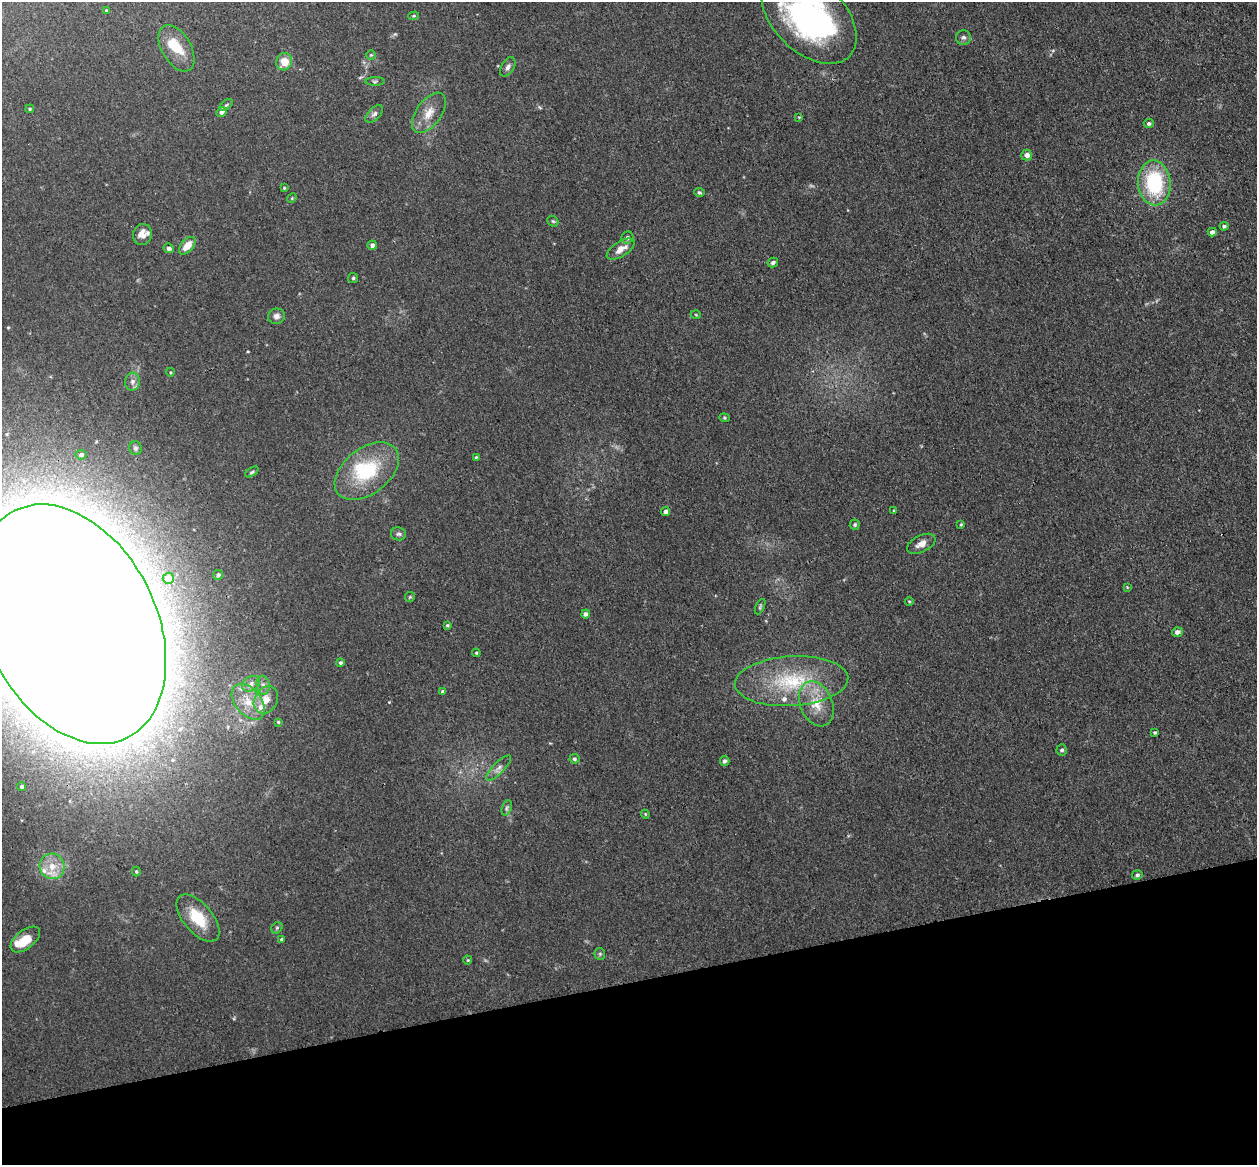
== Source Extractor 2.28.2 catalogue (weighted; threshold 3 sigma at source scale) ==
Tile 14 of 4 x 4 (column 2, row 4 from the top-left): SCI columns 1314-2568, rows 155-1317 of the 5135 x 5078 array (HDU 1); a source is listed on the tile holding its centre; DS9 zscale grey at full resolution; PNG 1259 x 1167 px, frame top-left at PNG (2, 2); each listed source drawn as its Kron ellipse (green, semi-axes under 4 px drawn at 4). Shown black and unused: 16% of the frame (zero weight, under 3 of 4 exposures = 6% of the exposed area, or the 3 px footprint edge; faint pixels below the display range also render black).
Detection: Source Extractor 2.28.2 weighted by HDU 2 'WHT'; one run over the whole footprint, this tile lists its part. Background 0.0396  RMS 0.0045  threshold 0.0201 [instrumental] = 3 sigma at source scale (4.5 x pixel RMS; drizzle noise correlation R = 1.50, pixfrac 1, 0.05/0.05 arcsec/px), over >= 5 px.
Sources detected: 91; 1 too faint to see at this stretch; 1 inside a brighter object's white glare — neither listed nor drawn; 4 inside a brighter listed object's ellipse — not listed separately; the other 85 listed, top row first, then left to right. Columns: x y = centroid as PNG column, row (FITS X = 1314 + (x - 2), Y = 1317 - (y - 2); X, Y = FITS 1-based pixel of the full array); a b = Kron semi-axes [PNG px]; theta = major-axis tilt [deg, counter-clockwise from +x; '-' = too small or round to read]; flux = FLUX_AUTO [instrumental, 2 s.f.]
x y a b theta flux
106 10 3 3 - 0.38
414 16 5 4 - 0.53
809 17 56 35 -44 110
963 37 7 7 - 1.4
176 48 25 14 -60 11
371 55 4 4 - 0.58
284 62 9 8 - 6.7
508 67 10 6 59 1.6
375 81 9 4 0 0.8
226 105 8 4 36 0.73
30 109 4 4 - 0.58
221 112 5 4 - 1.7
429 113 23 12 54 7
374 114 11 6 44 1.4
799 117 4 4 - 0.39
1149 123 5 4 - 1.1
1027 155 5 5 - 2.2
1154 183 22 16 -85 35
284 188 4 4 - 0.43
699 192 5 4 - 0.73
292 198 5 4 - 0.46
553 221 6 5 - 0.75
1224 226 4 4 - 0.87
1212 232 4 4 - 2.1
142 234 10 9 - 3.9
627 237 6 5 - 1.3
372 245 4 4 - 1.5
187 246 10 6 48 5.6
169 248 5 5 - 1.6
621 249 16 7 32 4.7
773 263 5 4 - 0.95
353 278 5 5 - 0.72
696 315 5 3 - 0.39
276 316 8 7 - 2
170 372 4 3 - 0.44
132 382 9 7 81 2.1
724 418 5 4 - 0.59
135 448 7 6 - 1.1
81 455 5 5 - 1.3
476 457 4 3 - 0.46
367 471 36 22 38 30
252 472 7 4 34 0.81
894 510 3 3 - 0.38
666 511 4 4 - 2.3
961 524 4 4 - 0.54
855 525 5 5 - 0.76
399 534 8 6 -8 1.2
921 544 15 8 27 3.4
218 575 5 4 - 1.4
168 578 6 5 - 3.5
1127 587 4 4 - 0.37
410 597 5 5 - 0.57
909 601 4 3 - 0.39
760 607 8 4 64 0.73
586 614 4 4 - 1.4
71 624 127 85 -63 6700
447 625 4 3 - 0.52
1177 632 5 4 - 1.9
476 653 4 4 - 0.53
340 663 4 4 - 0.83
792 681 57 25 4 35
251 684 10 7 31 2.3
263 685 9 6 -80 2.2
442 691 3 3 - 0.52
266 700 14 11 60 6.5
248 702 21 13 -51 9.3
816 704 23 16 -68 11
278 722 3 3 - 0.55
1155 732 4 4 - 0.8
1062 750 5 5 - 1.1
574 759 5 5 - 0.85
725 761 5 5 - 1.1
499 768 17 5 46 2.2
22 786 4 4 - 0.97
507 808 8 5 71 1.1
645 814 4 3 - 0.43
52 866 13 12 - 7.2
136 871 5 4 - 0.55
1137 875 5 4 - 1.1
198 918 28 14 -49 14
277 928 6 5 - 0.77
281 939 4 3 - 0.51
25 940 17 9 39 8.7
600 954 6 5 - 0.7
468 960 4 4 - 0.51
Overlapping masked pixels (flux is a lower limit): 1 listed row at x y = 71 624
Isophote crosses this tile's border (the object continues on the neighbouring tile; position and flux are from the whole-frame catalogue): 2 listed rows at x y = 809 17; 71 624